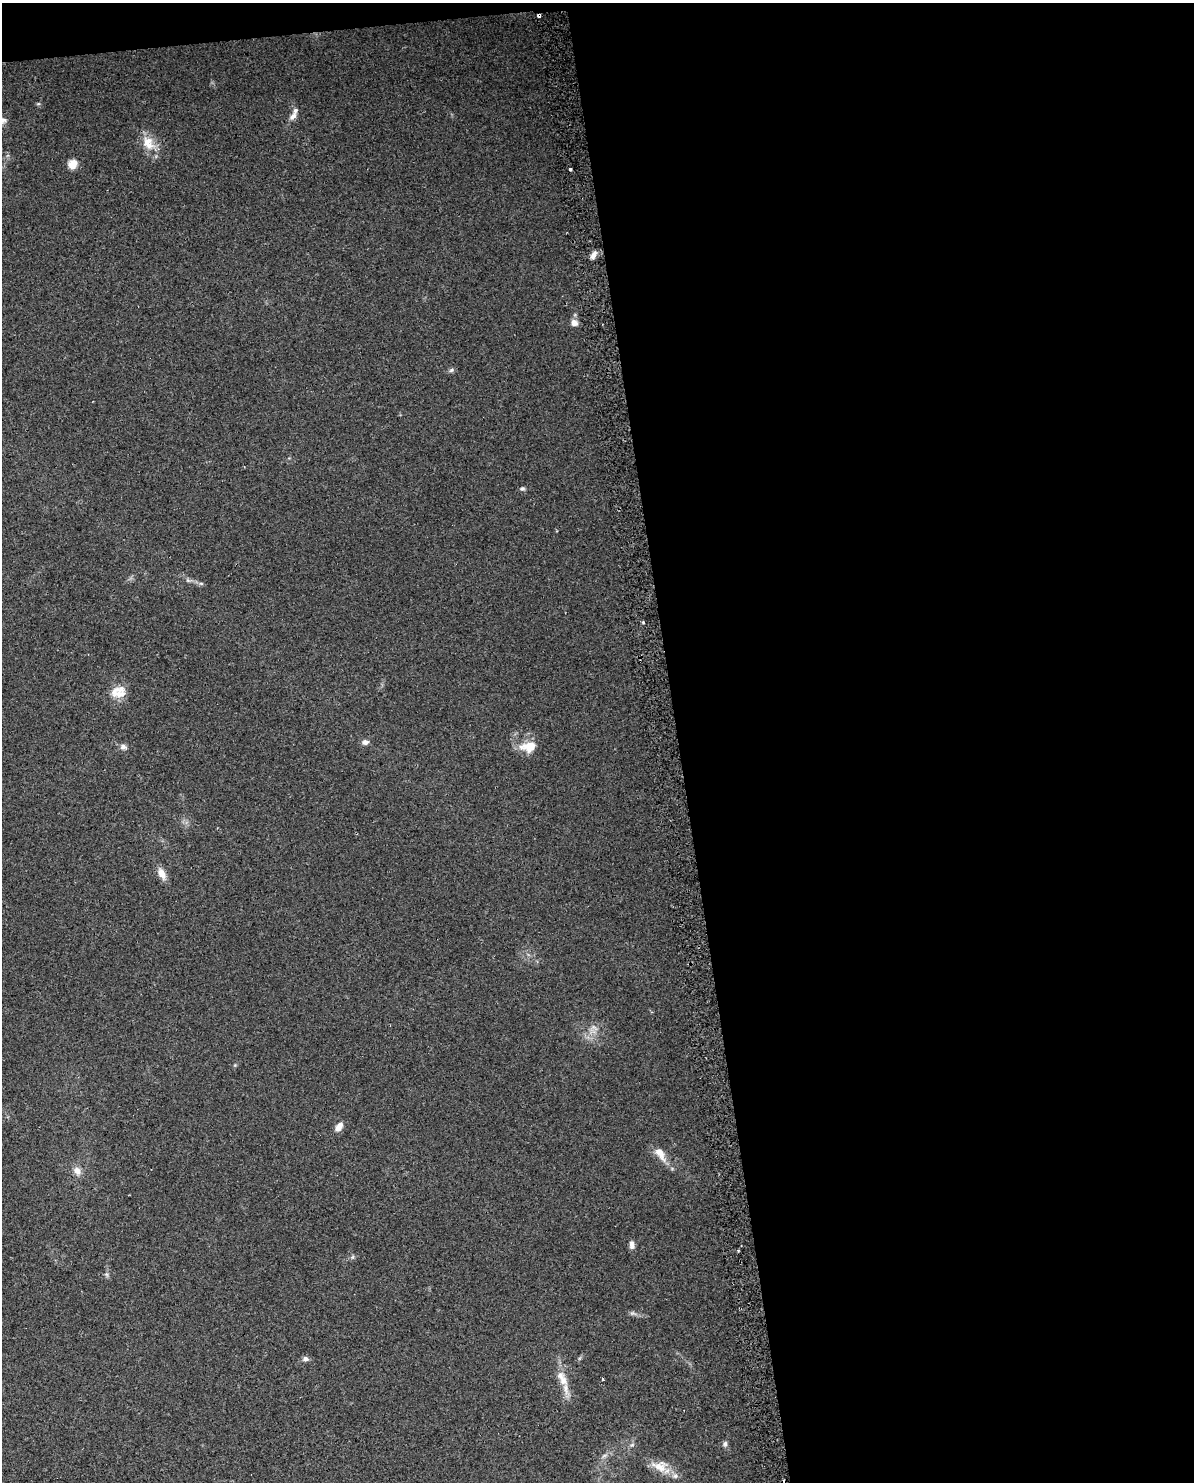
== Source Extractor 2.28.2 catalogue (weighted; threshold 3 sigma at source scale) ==
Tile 4 of 4 x 3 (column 4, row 1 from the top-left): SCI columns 3606-4797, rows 3030-4509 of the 4828 x 4534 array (HDU 1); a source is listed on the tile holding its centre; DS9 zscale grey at full resolution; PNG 1196 x 1484 px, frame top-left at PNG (2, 3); no overlay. Shown black and unused: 44% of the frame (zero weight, under 2 of 3 exposures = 2% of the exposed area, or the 3 px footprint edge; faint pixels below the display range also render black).
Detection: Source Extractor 2.28.2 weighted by HDU 2 'WHT'; one run over the whole footprint, this tile lists its part. Background 0.0735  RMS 0.009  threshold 0.0404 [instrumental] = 3 sigma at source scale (4.5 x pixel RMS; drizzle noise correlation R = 1.50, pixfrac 1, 0.0396/0.0396 arcsec/px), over >= 5 px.
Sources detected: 37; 1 too faint to see at this stretch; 2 cosmic-ray / hot-pixel residue — not listed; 4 inside a brighter listed object's ellipse — not listed separately; the other 30 listed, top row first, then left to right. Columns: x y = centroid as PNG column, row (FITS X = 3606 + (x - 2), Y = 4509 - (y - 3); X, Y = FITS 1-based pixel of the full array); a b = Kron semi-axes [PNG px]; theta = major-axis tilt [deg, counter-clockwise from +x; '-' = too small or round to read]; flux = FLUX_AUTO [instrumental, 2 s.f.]
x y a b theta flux
38 104 6 4 18 0.97
293 116 13 7 51 4.2
148 143 22 15 -60 15
73 164 10 8 55 9.7
570 169 3 3 - 2.4
593 255 11 6 60 4.2
574 323 9 8 - 4.7
451 370 7 5 24 1.8
522 488 6 6 - 1.7
188 580 7 5 -44 1.8
201 583 6 4 -1 1.6
118 692 21 16 7 13
365 742 8 6 13 3.8
123 746 8 7 - 3.3
528 747 21 13 7 15
162 873 16 8 -61 7.5
339 1127 11 6 58 7.2
660 1154 22 10 -58 11
77 1171 12 9 -65 5.6
632 1245 10 6 -81 3.6
352 1257 6 5 - 1.6
106 1274 6 4 -18 1.4
633 1313 10 5 -13 2.5
305 1359 8 6 2 3
602 1379 3 3 - 1.7
566 1389 26 7 -85 8.9
725 1444 8 6 86 2.2
632 1445 7 4 19 1.5
604 1456 7 4 19 1.8
660 1466 24 15 -11 14